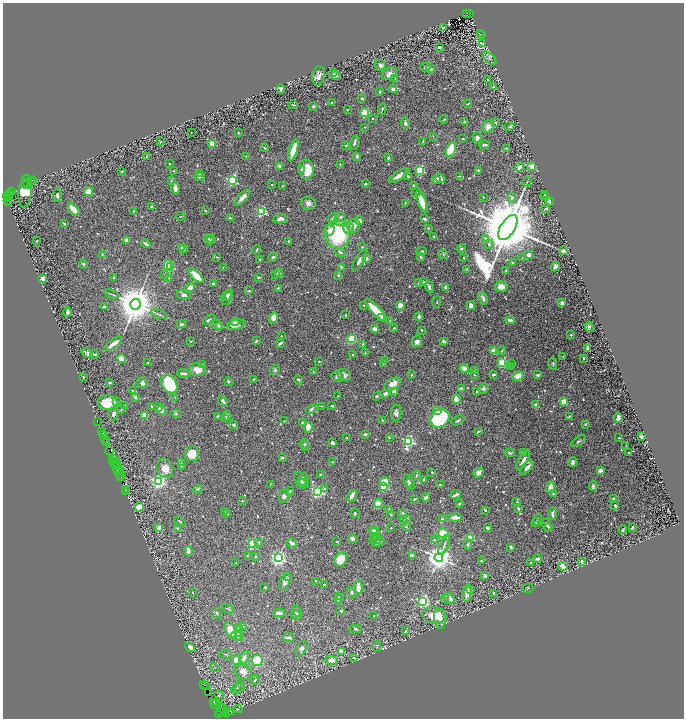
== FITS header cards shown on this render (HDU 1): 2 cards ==
NAXIS1  =                 1363
NAXIS2  =                 1432

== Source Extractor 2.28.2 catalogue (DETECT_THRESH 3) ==
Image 1363 x 1432 px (HDU 1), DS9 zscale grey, zoomed out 1/2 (1 PNG px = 2 x 2 image px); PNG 686 x 720 px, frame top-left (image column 2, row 1431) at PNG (3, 3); each listed source drawn as its Kron ellipse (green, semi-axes under 4 px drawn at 4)
Background 3.06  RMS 0.027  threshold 0.0802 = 3 sigma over >= 5 px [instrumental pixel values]
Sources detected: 750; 41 cannot appear on this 1/2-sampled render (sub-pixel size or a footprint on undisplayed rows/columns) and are neither listed nor drawn; of the other 709, the 500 brightest by FLUX_AUTO listed and drawn (209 fainter detections omitted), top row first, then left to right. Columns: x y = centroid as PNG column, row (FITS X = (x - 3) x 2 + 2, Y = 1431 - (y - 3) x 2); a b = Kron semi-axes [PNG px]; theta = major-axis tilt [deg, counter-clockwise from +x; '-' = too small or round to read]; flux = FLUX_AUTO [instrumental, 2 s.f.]
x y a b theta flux
467 13 2 1 - 600
470 13 3 2 - 550
443 28 3 2 - 15
480 33 3 1 - 150
482 34 2 1 - 140
483 44 3 2 - 4.9
439 47 3 2 - 13
490 58 8 4 -46 15
380 65 6 5 - 14
425 67 5 2 - 6.6
431 68 5 4 - 8.8
334 73 2 2 - 4.6
389 74 8 5 30 25
318 76 10 6 80 32
336 76 4 2 - 11
395 78 2 2 - 4.7
487 80 3 3 - 8.1
494 87 2 2 - 12
280 89 5 3 - 13
393 89 4 3 - 17
380 92 3 2 - 8
362 98 3 3 - 8
332 103 2 2 - 11
468 104 4 1 - 3.5
293 105 4 2 - 5.4
313 106 4 3 - 7.2
382 109 6 2 75 6
347 110 2 2 - 4.2
365 113 4 4 - 180
372 119 2 2 - 3.7
444 119 4 2 - 3.6
464 122 3 2 - 3.6
495 122 3 3 - 5.6
405 123 5 3 - 13
510 126 4 3 - 7.3
365 127 2 2 - 3.4
488 127 6 5 - 39
191 132 2 2 - 3.3
238 133 2 2 - 3.6
433 136 3 2 - 3.7
477 138 5 4 - 14
463 139 3 2 - 4.7
423 141 4 3 - 7.4
160 142 3 3 - 4.3
354 143 7 3 73 14
212 144 2 2 - 130
484 145 5 3 - 14
346 146 3 3 - 3.9
265 148 4 2 - 3.8
506 148 3 2 - 5.9
451 149 8 4 65 190
293 150 11 4 72 79
246 156 4 2 - 3.8
357 156 3 2 - 11
146 157 3 2 - 3.5
388 158 3 2 - 4.9
169 163 2 2 - 5.5
340 164 3 2 - 4.1
279 166 3 3 - 11
532 166 4 3 - 52
519 167 5 3 - 27
306 169 10 7 -81 120
302 170 4 3 - 7.9
420 170 3 3 - 470
478 170 3 2 - 5.3
121 171 2 2 - 6.2
174 171 2 2 - 5.2
199 174 3 3 - 6.5
399 175 11 3 32 50
408 176 4 2 - 8.1
459 176 4 2 - 3.7
199 177 5 3 - 6.6
440 178 5 4 - 31
32 180 2 1 - 450
171 180 3 3 - 4.5
436 180 4 3 - 12
232 181 3 3 - 660
27 182 3 1 - 490
31 182 3 2 - 1100
527 182 5 2 - 3.4
365 184 2 2 - 6.8
27 185 5 2 - 1400
272 185 2 2 - 5.5
413 185 3 3 - 9
283 186 4 3 - 4.4
175 188 6 4 -82 29
25 191 16 6 84 370
12 192 3 2 - 490
89 192 4 4 - 68
416 192 5 2 - 5.1
10 194 3 2 - 1600
544 194 3 2 - 3.7
7 195 4 3 - 1200
57 195 6 3 -86 13
545 196 3 3 - 5
483 197 3 2 - 4.3
8 198 2 1 - 1200
242 198 10 3 45 29
512 198 5 4 - 14
7 201 2 2 - 150
422 201 12 4 -69 92
550 202 4 4 - 11
8 203 2 1 - 2000
308 203 7 7 - 26
405 203 4 2 - 3.6
151 207 3 2 - 11
73 209 7 3 -46 110
546 209 3 2 - 7.1
133 211 2 2 - 6
205 211 3 2 - 3.9
261 212 3 3 - 570
181 216 5 2 - 3.7
230 218 3 2 - 4.9
332 218 5 3 - 8.5
280 219 7 4 5 19
340 219 7 5 88 18
425 219 3 2 - 13
359 220 3 2 - 35
64 223 3 2 - 6.1
354 226 7 6 - 38
349 228 5 5 - 17
428 228 3 3 - 4.7
508 228 14 7 58 79000
329 230 6 5 - 22
338 234 14 12 89 450
434 237 3 2 - 7.6
486 238 4 4 - 11
209 239 5 3 - 10
211 239 5 3 - 5.1
126 240 3 2 - 28
37 241 3 2 - 4
288 241 2 2 - 3.4
146 244 5 2 - 20
489 244 4 4 - 9.2
182 247 3 2 - 3.6
362 247 3 2 - 4.5
461 248 4 2 - 4.8
184 249 4 3 - 6.5
257 250 4 2 - 5.2
422 251 5 3 - 8.7
563 251 2 2 - 68
340 252 5 3 - 8.7
102 254 4 3 - 5
443 254 5 3 - 7
529 255 3 3 - 31
217 257 4 3 - 4.9
273 257 5 4 - 8.6
421 257 4 3 - 9.7
366 258 3 3 - 16
464 258 2 2 - 6.9
522 258 2 2 - 4
260 259 3 2 - 5.4
359 261 12 4 59 19
512 262 4 2 - 4.8
83 264 5 3 - 5.6
168 265 5 4 - 190
170 267 4 2 - 190
223 267 2 2 - 3.6
341 267 3 3 - 8
555 267 5 3 - 15
467 269 3 2 - 4.4
506 270 3 3 - 3.7
279 273 4 4 - 13
275 274 3 3 - 4.8
165 275 3 3 - 3.9
196 276 10 3 -43 130
338 276 4 3 - 6.6
259 277 3 3 - 6.4
114 278 3 2 - 8.6
169 278 2 2 - 3.6
43 279 2 2 - 140
423 282 3 2 - 5.9
418 283 4 3 - 5.2
213 284 3 2 - 15
501 286 6 5 - 43
190 287 5 4 - 37
429 287 6 3 -71 12
446 287 2 2 - 48
278 288 3 2 - 4.3
249 291 3 2 - 4.8
112 294 7 2 -20 6.6
184 295 7 4 -13 21
227 295 6 2 48 6.8
228 297 8 3 63 8.6
483 298 7 3 -67 13
437 302 6 2 85 3.7
562 303 3 3 - 14
135 304 5 5 - 19000
364 305 2 2 - 4.3
400 306 4 4 - 53
471 306 4 3 - 32
104 307 3 2 - 12
376 311 15 4 -46 130
67 312 4 2 - 22
159 314 8 2 -19 6.4
346 315 3 2 - 3.6
419 317 4 3 - 15
274 318 5 4 - 59
382 318 3 3 - 14
209 320 7 3 25 16
510 320 5 3 - 18
390 321 3 2 - 3.9
235 322 4 3 - 14
181 324 5 3 - 11
217 325 7 4 -35 23
236 325 9 5 12 38
219 326 4 2 - 7.5
589 327 5 4 - 7.3
394 328 3 2 - 4.6
375 329 4 3 - 23
422 330 2 2 - 6.6
571 335 3 2 - 3.6
281 336 2 2 - 4.4
351 339 4 4 - 140
190 341 3 2 - 3.7
256 341 3 2 - 8.6
417 341 6 5 - 23
444 341 3 2 - 15
280 343 4 2 - 13
113 344 10 3 36 47
363 345 3 2 - 10
587 348 4 2 - 17
494 351 4 4 - 65
502 351 4 3 - 5.7
87 353 6 4 -34 16
365 353 4 2 - 4.3
95 354 4 2 - 6.1
353 355 2 2 - 8.3
563 356 2 2 - 4.7
583 358 2 2 - 13
121 359 4 3 - 98
319 361 2 2 - 6.9
385 361 2 2 - 3.6
502 362 3 3 - 320
148 363 3 2 - 5.1
512 363 3 2 - 3.5
384 364 3 2 - 4
553 364 6 3 -76 5.5
203 365 3 2 - 3.9
510 367 3 3 - 6.4
464 368 4 3 - 71
197 370 8 6 -9 56
275 370 6 4 45 7.3
474 370 3 2 - 6.9
313 372 2 2 - 4.6
183 373 6 2 -4 26
344 375 7 5 -30 22
411 375 4 3 - 4.8
474 375 2 2 - 3.6
493 375 3 2 - 7.2
538 375 4 3 - 8.6
518 376 5 4 - 71
83 377 2 2 - 5.1
337 377 6 5 - 17
253 379 4 2 - 4.4
298 380 4 2 - 5.8
228 382 4 3 - 6.3
110 383 3 2 - 8.2
142 383 6 5 - 14
169 384 10 7 -57 470
392 384 9 5 30 54
483 388 5 4 - 11
461 389 4 3 - 12
133 390 3 3 - 6
394 391 4 3 - 25
477 392 3 3 - 6.1
385 394 4 3 - 13
338 396 2 2 - 5.3
376 396 3 3 - 5.1
135 397 3 2 - 17
175 397 3 3 - 4.2
456 399 4 4 - 33
223 401 5 3 - 16
117 402 2 2 - 7.5
564 402 3 3 - 86
108 403 10 7 1 180
332 405 3 2 - 5.8
536 405 2 2 - 78
124 406 3 2 - 4.1
151 406 3 3 - 5.7
321 406 3 2 - 3.5
158 407 4 3 - 13
121 409 4 2 - 4.6
312 409 6 3 31 11
162 410 4 4 - 51
437 411 4 3 - 35
396 413 8 5 85 16
114 414 6 4 84 18
176 414 4 4 - 6.2
144 415 3 3 - 76
217 416 3 2 - 8.3
227 416 5 3 - 18
569 416 3 2 - 6.7
226 418 4 3 - 4
440 418 10 8 37 610
618 418 4 3 - 29
382 420 3 2 - 4.9
458 420 7 2 29 8.4
97 421 2 1 - 86
284 421 2 2 - 3.5
302 423 3 3 - 9.7
585 424 4 2 - 4.7
234 425 3 2 - 11
308 427 5 4 - 81
101 431 2 1 - 280
478 431 4 2 - 5.8
365 434 3 3 - 8.3
103 435 3 1 - 140
641 436 2 2 - 39
346 437 2 2 - 3.5
105 438 3 2 - 860
389 438 3 2 - 3.7
619 438 3 2 - 3.7
105 441 2 1 - 280
409 441 4 3 - 820
579 441 8 3 33 9.2
106 443 3 3 - 940
332 443 3 3 - 15
304 444 5 4 - 8.2
305 446 5 3 - 6.9
626 446 3 2 - 6.7
110 451 4 2 - 530
523 452 3 3 - 17
510 453 5 3 - 9.3
629 453 3 3 - 6.8
192 454 7 7 - 89
112 458 4 1 - 550
282 458 3 2 - 5.9
115 459 3 1 - 390
523 460 11 3 61 28
114 462 2 1 - 150
332 462 3 2 - 6.2
572 462 5 3 - 19
116 463 3 2 - 590
182 463 3 3 - 5.8
118 464 3 1 - 340
181 465 4 3 - 7
115 466 3 1 - 910
165 468 10 8 -66 52
527 468 8 3 46 22
117 470 3 1 - 760
119 470 2 2 - 150
600 470 4 3 - 18
120 472 2 2 - 500
432 472 2 2 - 6.6
478 473 5 4 - 25
320 474 3 2 - 3.5
121 475 5 2 - 1300
417 475 4 2 - 5.7
120 477 2 1 - 140
304 479 6 4 75 9.9
424 479 2 2 - 4.8
301 480 9 5 -57 17
159 481 4 4 - 1300
408 481 7 4 -71 13
385 482 5 4 - 78
270 484 3 2 - 3.7
302 484 6 3 -15 8.7
410 484 5 4 - 11
440 485 3 2 - 5.4
593 486 5 3 - 12
384 487 3 3 - 150
550 487 6 3 85 62
325 488 3 2 - 6.9
198 489 5 3 - 7.9
125 490 4 2 - 260
290 491 4 2 - 6.2
318 491 3 3 - 1100
126 492 3 2 - 450
553 494 4 3 - 7.2
352 495 6 2 63 36
456 495 5 2 - 16
284 496 7 4 70 22
426 497 4 3 - 18
613 498 3 2 - 6.2
414 499 4 2 - 5.5
242 501 2 2 - 3.9
517 502 3 3 - 3.4
378 504 4 4 - 60
459 504 3 3 - 7.1
615 506 3 2 - 14
139 507 4 4 - 64
518 508 3 2 - 7
388 510 4 2 - 7
485 510 3 2 - 4.5
224 512 3 2 - 12
355 513 5 3 - 5.7
403 513 3 3 - 8.5
227 514 3 2 - 4.7
553 514 6 3 86 19
391 515 4 3 - 4.7
455 517 7 3 0 33
407 518 4 3 - 9.1
442 519 4 4 - 11
538 519 6 3 80 5.7
180 521 6 3 -33 7.6
403 522 4 3 - 4.6
535 523 3 2 - 5.6
547 525 7 3 -73 11
406 527 3 2 - 4.3
632 527 4 2 - 5.8
159 528 4 3 - 20
178 528 3 2 - 20
391 528 2 2 - 3.3
487 528 3 2 - 18
549 528 3 3 - 5.8
374 530 3 2 - 13
623 530 4 3 - 6
375 532 6 3 -33 55
443 533 6 5 - 83
374 538 5 3 - 5.9
377 538 5 4 - 13
470 538 3 3 - 230
353 539 4 3 - 38
434 540 3 3 - 5.2
337 541 3 1 - 3.7
259 542 3 3 - 3.9
378 542 6 3 12 16
253 543 3 3 - 530
291 543 5 3 - 30
444 545 10 3 67 15
467 545 5 4 - 7
511 547 3 2 - 10
188 551 5 3 - 22
247 556 2 2 - 4.3
256 556 2 2 - 4.1
412 556 4 2 - 30
278 558 4 3 - 1900
439 558 4 4 - 6200
341 559 7 6 - 88
537 559 4 3 - 14
481 561 4 2 - 3.9
581 561 3 2 - 12
236 563 3 2 - 3.6
530 563 4 3 - 5.1
563 566 5 4 - 49
485 575 3 3 - 28
289 578 3 3 - 4.4
285 581 9 4 67 30
316 581 3 2 - 3.6
324 585 2 2 - 8.8
265 587 3 2 - 4
358 587 7 3 -86 53
528 588 5 3 - 5.5
471 590 3 3 - 4.9
352 592 5 4 - 7.2
192 593 3 2 - 3.8
467 593 9 4 84 46
493 593 2 2 - 6.9
338 596 3 2 - 5
450 598 6 4 -47 31
339 599 4 3 - 4.5
445 599 4 3 - 7.9
423 601 3 3 - 1100
228 609 6 2 -34 4.5
297 611 6 3 -64 13
341 611 3 3 - 7
217 613 5 3 - 6.5
279 613 6 3 -3 19
296 615 6 3 -28 17
374 615 2 2 - 4
434 615 12 8 -7 130
440 618 10 5 -84 37
243 627 3 3 - 8.8
239 629 4 3 - 7
356 629 6 3 -2 9
231 630 8 5 -62 130
406 631 4 2 - 4.6
238 633 4 3 - 14
237 636 6 3 -14 8.1
289 637 5 2 - 13
377 646 6 2 -86 4.1
190 647 5 4 - 34
301 649 8 5 61 15
341 651 3 3 - 77
226 654 6 2 -10 4.4
353 657 3 2 - 4
244 658 7 4 66 16
237 660 5 4 - 110
257 660 5 5 - 240
331 660 6 4 -11 49
214 668 4 2 - 3.8
243 672 9 7 -39 36
255 680 5 3 - 5.6
203 684 2 1 - 400
205 686 2 1 - 360
237 687 6 3 58 8.5
240 687 6 3 70 9.7
209 692 3 1 - 150
219 695 5 4 - 8.6
213 702 2 1 - 120
214 705 2 1 - 190
221 708 6 4 -41 1800
238 709 4 3 - 4.3
224 710 7 1 -65 610
223 711 2 1 - 290
230 711 3 1 - 550
227 712 3 2 - 620
222 713 3 1 - 520
219 714 4 2 - 160
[209 fainter detections neither listed nor drawn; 41 sub-pixel or undisplayed-footprint detections neither listed nor drawn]